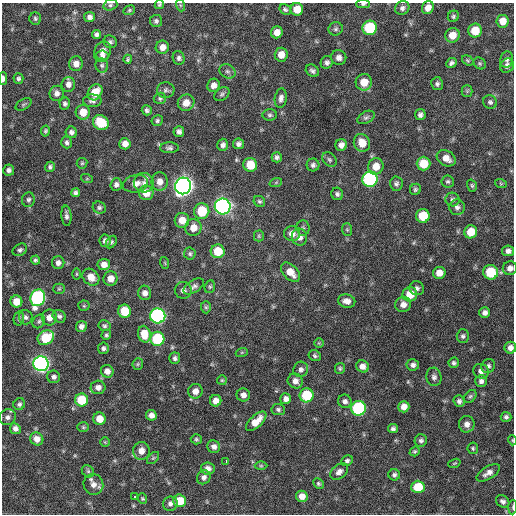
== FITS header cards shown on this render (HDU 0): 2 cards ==
NAXIS1  =                  512 / Axis length
NAXIS2  =                  512 / Axis length

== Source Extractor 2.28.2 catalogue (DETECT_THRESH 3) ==
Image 512 x 512 px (HDU 0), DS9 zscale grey, 1 PNG px = 1 image px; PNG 516 x 516 px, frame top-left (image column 1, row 512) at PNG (2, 3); each listed source drawn as its Kron ellipse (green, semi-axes under 4 px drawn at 4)
Background 285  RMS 18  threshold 53.9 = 3 sigma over >= 5 px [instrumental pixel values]
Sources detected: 235; all 235 listed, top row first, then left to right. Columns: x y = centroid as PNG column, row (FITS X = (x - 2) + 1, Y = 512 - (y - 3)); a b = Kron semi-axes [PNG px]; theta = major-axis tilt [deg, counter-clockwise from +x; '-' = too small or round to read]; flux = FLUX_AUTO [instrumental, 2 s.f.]
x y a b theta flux
363 4 7 4 0 2400
110 5 7 5 17 2500
159 5 5 4 - 1700
180 5 6 4 -71 1500
402 8 7 6 - 3900
428 8 7 5 56 8300
285 9 6 5 - 2400
297 9 6 6 - 16000
129 10 6 4 23 1800
453 16 6 5 - 2300
89 17 5 5 - 4400
35 18 6 6 - 2400
156 21 6 6 - 2800
503 21 6 6 - 12000
370 28 7 7 - 73000
336 29 7 6 - 2800
475 31 7 6 - 23000
277 32 6 6 - 8900
96 34 4 4 - 3400
452 35 7 7 - 14000
110 42 7 6 - 2900
162 47 6 6 - 8000
102 52 10 8 66 7500
281 55 7 6 - 11000
102 56 6 5 - 3400
179 58 7 6 - 3400
339 58 8 7 - 5500
128 59 4 3 - 1800
507 59 8 6 80 3700
468 60 6 4 -35 1600
327 62 6 6 - 3500
451 63 5 4 - 3100
480 63 6 5 - 1900
76 64 7 7 - 7400
102 65 7 6 - 2700
507 66 7 6 - 4800
227 71 8 6 -30 3600
312 71 7 5 -35 3400
3 78 6 3 -89 4500
18 78 5 5 - 2600
364 82 8 8 - 17000
68 84 7 6 - 6200
437 84 6 6 - 3000
213 85 7 6 - 6300
166 90 9 8 - 3600
467 91 5 5 - 1900
95 92 8 6 55 21000
57 93 8 7 - 5600
222 94 8 6 39 2700
160 98 6 5 - 2300
281 98 10 6 81 4600
92 101 9 6 -1 3700
490 102 7 6 - 2900
186 103 9 8 - 11000
23 104 9 5 31 2100
65 104 6 5 - 2800
147 110 5 5 - 2800
83 112 7 7 - 16000
270 115 7 5 3 2600
420 115 5 5 - 3700
366 117 9 6 28 3100
157 121 6 5 - 2400
101 123 8 7 - 39000
45 131 5 4 - 2100
71 132 6 5 - 3900
179 132 5 5 - 3900
67 142 6 5 - 3100
362 143 9 8 - 16000
125 144 5 5 - 8100
238 144 5 5 - 3800
223 145 6 5 - 4000
341 145 6 5 - 6400
169 148 9 5 1 3300
277 157 5 5 - 3300
446 158 10 7 -30 9700
329 160 8 6 -45 2900
82 163 5 5 - 1800
423 164 7 7 - 24000
250 165 7 7 - 24000
313 165 6 6 - 3300
376 166 8 7 - 14000
50 167 5 4 - 2500
9 170 5 5 - 3600
87 179 6 4 -18 1500
370 179 8 7 - 230000
448 181 6 6 - 2400
160 182 9 8 - 9000
276 182 6 4 20 1600
144 183 10 9 - 7000
136 184 13 8 15 9800
396 184 7 6 - 3100
501 184 6 4 -19 1500
116 185 6 5 - 3700
183 186 8 8 - 890000
472 186 6 4 -73 1900
415 189 6 5 - 2400
76 193 5 4 - 3000
146 193 7 7 - 17000
337 194 6 6 - 2900
452 199 7 7 - 3400
28 200 7 6 - 3300
259 201 6 5 - 2100
223 206 8 8 - 500000
457 207 8 8 - 4700
99 208 7 6 - 2700
202 211 8 7 - 35000
66 216 10 5 -85 3800
423 216 7 6 - 33000
182 220 7 7 - 12000
193 227 8 8 - 12000
303 228 7 6 - 2600
347 230 6 5 - 1900
471 232 7 6 - 21000
292 234 8 7 - 7500
259 236 5 5 - 1700
299 237 8 7 - 7000
105 241 6 5 - 4200
111 242 7 5 60 2400
20 250 8 5 30 3000
218 251 7 7 - 29000
508 251 6 5 - 4700
190 254 6 6 - 2300
35 260 4 4 - 2300
58 263 6 6 - 4800
165 263 6 3 -72 1300
104 265 6 5 - 8200
510 268 7 7 - 5900
291 272 11 7 -47 14000
490 272 7 7 - 46000
439 273 6 6 - 10000
76 274 6 4 90 1300
91 277 9 7 -45 12000
110 279 7 7 - 10000
194 286 11 6 33 4200
210 287 6 5 - 2000
417 288 7 7 - 3800
59 289 5 5 - 1600
183 290 8 8 - 5300
145 293 7 6 - 6100
410 294 7 7 - 22000
38 298 8 7 - 240000
347 301 9 6 -12 6900
16 302 6 6 - 14000
403 304 8 7 - 7300
84 306 5 5 - 1600
206 307 6 5 - 2100
124 311 6 6 - 31000
485 313 5 5 - 4800
59 316 7 6 - 3200
158 316 7 7 - 320000
26 317 7 7 - 3300
49 317 8 7 - 8900
19 318 7 5 77 2300
39 321 7 5 57 2400
81 326 6 5 - 5100
104 326 6 5 - 2400
144 334 8 6 -75 19000
106 335 5 5 - 2000
463 336 6 6 - 2700
46 338 9 7 30 43000
157 339 7 7 - 74000
319 343 5 5 - 1500
103 348 5 5 - 3000
510 348 6 6 - 5400
242 352 6 4 19 1400
315 356 6 5 - 2400
175 358 6 5 - 3200
454 363 5 5 - 2600
41 364 7 7 - 430000
138 364 6 5 - 1800
413 365 6 6 - 4000
362 366 6 6 - 7000
488 366 7 6 - 3500
340 368 5 5 - 2100
301 369 8 7 - 4400
107 371 6 6 - 6400
481 371 8 7 - 5900
54 377 6 6 - 3700
434 377 9 7 -77 4400
222 380 5 5 - 1600
295 381 8 7 - 6600
481 381 6 6 - 4000
98 387 7 7 - 5800
195 391 7 7 - 7800
243 395 6 6 - 6200
306 395 7 7 - 53000
470 396 7 5 48 2200
286 399 5 5 - 5000
82 400 6 6 - 41000
216 401 6 5 - 7400
345 401 7 6 - 4300
459 401 6 5 - 3500
19 404 6 5 - 2800
404 407 6 5 - 8400
359 408 7 7 - 150000
278 409 6 5 - 2700
151 415 5 5 - 6100
7 417 8 7 - 4600
506 417 5 5 - 3000
99 419 6 6 - 15000
256 421 13 6 43 15000
467 424 8 8 - 7000
83 427 6 5 - 1700
15 429 5 5 - 4800
393 429 5 4 - 3100
37 439 7 6 - 8700
196 439 5 5 - 2000
421 440 6 6 - 3200
512 440 5 3 - 1000
105 442 5 5 - 1400
214 447 6 6 - 5100
473 448 6 5 - 1900
141 451 9 8 - 10000
415 451 5 4 - 1800
153 458 7 4 45 1900
226 461 3 2 - 4600
347 461 6 5 - 2700
454 463 6 4 20 1300
261 466 6 4 0 1500
208 469 7 6 - 5700
88 471 7 5 -44 2400
339 472 10 6 37 5800
488 473 13 6 31 7100
394 475 6 5 - 2900
204 477 7 6 - 4400
318 483 6 4 -45 2000
93 484 10 10 - 8200
418 487 6 6 - 40000
302 496 6 5 - 8900
134 497 3 3 - 8000
142 499 5 5 - 1600
180 501 6 6 - 26000
503 501 7 5 -34 3700
170 504 7 7 - 4100
513 507 7 3 86 1800
At the frame edge (FLAGS 8, measured only in part): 8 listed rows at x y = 363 4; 110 5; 159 5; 3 78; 510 268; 510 348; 512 440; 513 507